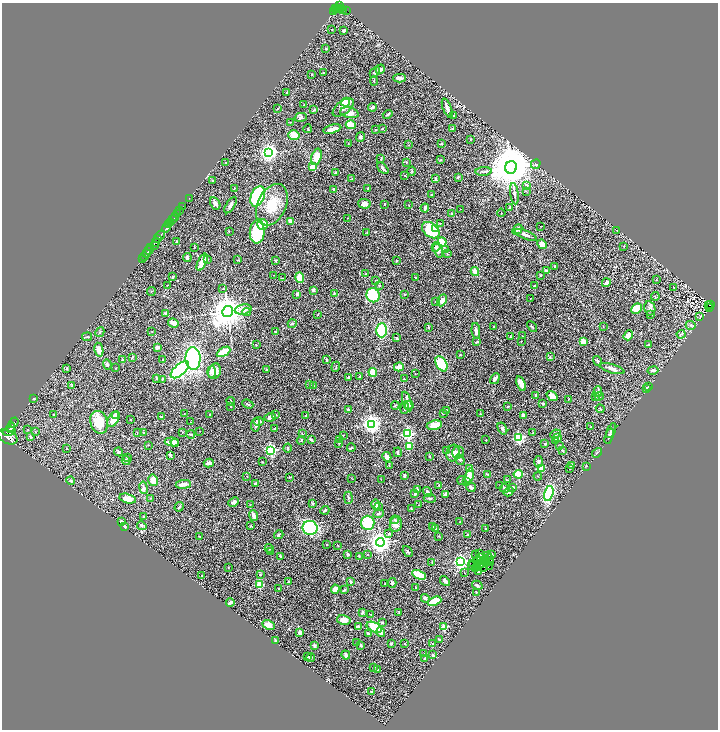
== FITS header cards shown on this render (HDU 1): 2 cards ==
NAXIS1  =                 1432
NAXIS2  =                 1455

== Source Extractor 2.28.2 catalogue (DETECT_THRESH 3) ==
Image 1432 x 1455 px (HDU 1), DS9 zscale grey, zoomed out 1/2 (1 PNG px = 2 x 2 image px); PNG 720 x 732 px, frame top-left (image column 1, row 1454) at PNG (2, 3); each listed source drawn as its Kron ellipse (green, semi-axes under 4 px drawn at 4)
Background 0.442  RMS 0.026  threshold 0.0772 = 3 sigma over >= 5 px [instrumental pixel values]
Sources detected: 499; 34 cannot appear on this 1/2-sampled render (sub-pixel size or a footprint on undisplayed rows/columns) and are neither listed nor drawn; the other 465 listed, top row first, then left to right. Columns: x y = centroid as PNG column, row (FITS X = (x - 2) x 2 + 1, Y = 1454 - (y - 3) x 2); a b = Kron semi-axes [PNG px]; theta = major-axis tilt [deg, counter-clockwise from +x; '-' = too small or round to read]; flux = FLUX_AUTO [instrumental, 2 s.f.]
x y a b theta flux
339 6 3 2 - 320
336 8 2 1 - 62
340 8 3 2 - 160
338 9 3 1 - 63
342 9 3 3 - 240
346 10 2 2 - 15
334 11 3 2 - 81
332 29 2 2 - 1.6
344 31 4 2 - 9.3
326 49 2 2 - 6.4
380 69 5 4 - 15
375 72 6 4 47 8.2
323 73 2 2 - 5
312 75 2 1 - 2.6
400 78 6 3 -2 21
374 81 5 2 - 5
287 92 2 2 - 3.2
346 102 5 3 - 130
304 105 2 1 - 1.4
373 107 4 3 - 10
278 108 3 2 - 3.8
343 108 12 6 39 27
447 108 10 3 -68 16
314 110 4 2 - 7.4
349 113 9 5 -12 39
388 114 5 2 - 4.9
453 116 3 2 - 2.4
301 117 6 4 14 9.8
291 122 2 2 - 2.1
351 125 5 4 - 110
382 128 3 2 - 4.4
308 129 4 2 - 2.6
332 129 9 3 15 30
453 129 3 2 - 3.9
376 130 3 2 - 4.6
294 135 6 4 -17 56
360 137 5 4 - 7.1
470 139 3 2 - 2.6
348 143 3 2 - 2
441 144 4 3 - 4
408 145 3 2 - 2
269 153 4 4 - 2000
316 157 8 5 75 57
381 159 4 2 - 3.7
441 160 3 2 - 3.8
406 162 3 2 - 2.3
226 163 3 2 - 2
536 164 5 4 - 5.8
312 167 3 3 - 49
511 167 6 6 - 26000
383 168 7 2 -47 15
412 171 4 3 - 4
484 172 8 3 4 9.9
335 173 3 2 - 4.4
405 176 3 2 - 2.9
458 177 3 2 - 5.3
352 179 3 2 - 2.2
435 179 4 2 - 7.5
213 181 3 2 - 5.2
526 185 4 3 - 11
234 188 2 1 - 1.4
368 188 3 2 - 3.5
333 189 3 2 - 3.2
526 191 3 2 - 2
514 194 11 3 -81 12
432 195 3 2 - 4.9
258 196 10 6 68 500
189 198 2 1 - 3.9
215 203 6 4 -59 14
364 204 6 5 - 32
385 204 3 2 - 2.8
231 205 9 4 57 16
272 205 22 14 65 130
409 205 4 1 - 2.4
182 207 2 1 - 23
425 208 4 2 - 10
510 208 3 3 - 5.1
461 209 3 1 - 1.4
179 211 4 1 - 42
177 213 2 1 - 88
452 213 3 2 - 3.5
501 213 4 1 - 2
175 217 4 2 - 200
348 218 2 2 - 1.8
173 220 2 2 - 170
291 221 3 2 - 32
170 222 2 1 - 65
440 223 3 2 - 2.4
263 224 5 5 - 110
169 225 2 1 - 240
541 226 2 1 - 2
166 228 4 2 - 250
436 228 2 2 - 83
517 229 5 4 - 18
431 230 10 7 -40 240
617 230 2 2 - 1.7
229 231 3 2 - 1.8
257 232 11 7 86 360
367 232 3 2 - 2.7
161 235 4 2 - 250
526 235 12 4 -23 15
158 239 4 1 - 90
177 241 2 2 - 8.6
442 242 4 3 - 120
156 243 4 2 - 83
542 244 5 4 - 27
154 245 3 2 - 100
624 246 3 2 - 3.5
151 247 2 1 - 95
195 247 3 2 - 1.8
436 247 5 4 - 11
446 249 3 3 - 3.5
149 250 4 2 - 310
438 250 7 4 -69 20
146 253 3 2 - 300
447 254 3 2 - 3.2
145 256 3 1 - 130
187 257 4 3 - 17
143 258 3 2 - 99
208 259 3 2 - 3.4
238 260 3 2 - 2.2
275 261 4 3 - 4.1
396 261 2 2 - 5.3
202 262 9 3 64 97
555 266 3 2 - 4.9
546 271 3 3 - 9
475 272 4 3 - 44
366 274 3 3 - 2.6
274 275 2 1 - 1.7
540 275 3 2 - 4.5
173 277 4 3 - 4.9
300 277 5 4 - 85
282 278 2 2 - 2
416 278 4 3 - 5.2
656 280 2 2 - 4.8
376 281 2 2 - 2.2
606 283 4 2 - 21
168 285 2 2 - 2
379 285 3 3 - 6.8
534 286 3 2 - 4
223 288 4 2 - 3.5
674 288 2 1 - 1.1
313 290 4 3 - 8.3
151 291 4 1 - 2
334 293 2 2 - 6.1
297 294 4 3 - 12
405 294 2 2 - 5.4
373 295 7 6 - 190
655 296 4 2 - 3.8
530 298 2 1 - 1.9
442 300 6 4 64 22
435 302 2 1 - 1.6
709 305 3 1 - 12
711 305 3 2 - 56
650 308 7 5 -81 13
709 308 3 2 - 40
243 309 8 5 9 40
637 309 5 5 - 110
228 312 5 5 - 11000
247 312 4 3 - 6.5
165 314 4 3 - 9.2
318 314 3 2 - 2.7
651 315 2 2 - 2.3
700 317 4 2 - 1.9
173 323 5 4 - 26
292 324 4 3 - 6.5
691 325 5 4 - 7.7
532 326 6 2 -43 4.6
428 327 3 2 - 2.9
494 327 2 2 - 3.1
603 327 2 1 - 1.2
382 330 7 5 89 160
476 331 8 3 -84 17
100 332 5 3 - 4.7
152 332 2 1 - 1.6
276 332 4 2 - 3.7
681 334 4 3 - 5.7
628 335 5 3 - 29
523 336 2 2 - 1.5
87 337 5 2 - 4.2
510 337 3 3 - 3.3
396 338 4 3 - 4.7
521 341 2 1 - 1.4
477 342 4 2 - 5.1
583 342 4 3 - 50
256 345 2 2 - 5.9
649 345 3 2 - 5.5
157 347 3 2 - 25
99 350 7 4 -78 40
223 352 7 3 30 160
460 355 3 2 - 2.8
132 357 3 2 - 4.9
550 357 3 2 - 2.6
193 358 11 7 -88 680
163 359 2 2 - 1.9
123 360 3 2 - 8.8
327 360 3 2 - 8.2
597 361 5 3 - 5.9
107 364 5 3 - 8.3
441 364 8 5 -60 160
336 367 5 1 - 2.8
399 367 5 4 - 38
66 368 4 3 - 3.7
116 368 2 2 - 2.9
266 369 3 2 - 6.1
612 369 13 4 -17 19
180 370 11 5 41 950
653 370 5 3 - 11
215 371 8 6 71 43
212 372 6 3 -87 16
373 372 4 3 - 120
415 374 2 2 - 1.7
360 376 3 2 - 3.5
156 378 3 3 - 6
348 378 3 2 - 9.1
162 379 3 2 - 4.6
404 379 2 2 - 2.5
495 379 6 3 59 19
521 384 7 4 -69 29
309 385 4 3 - 4.5
72 386 4 3 - 4.6
313 386 3 2 - 2.3
648 387 3 2 - 3
646 389 3 3 - 4.9
598 392 5 4 - 15
536 395 2 2 - 13
552 396 6 4 -38 34
595 396 3 2 - 3.5
599 396 4 3 - 7.5
34 399 3 2 - 2.7
569 399 3 2 - 2.4
231 401 4 2 - 7.1
407 402 10 4 -72 22
543 403 3 2 - 5.4
248 404 6 2 -22 5.3
395 405 4 2 - 3.7
409 405 4 4 - 8.3
508 406 3 2 - 4.3
231 407 2 2 - 1.5
405 408 6 3 81 11
600 409 4 2 - 3
348 410 3 3 - 6.3
447 410 2 2 - 3.5
443 413 2 2 - 5.5
184 414 2 1 - 1.7
276 414 2 2 - 1.7
480 414 3 3 - 3.4
54 415 3 2 - 5.7
115 415 3 3 - 17
210 415 3 2 - 3.5
306 415 2 2 - 4.5
524 415 4 3 - 19
161 417 4 3 - 5
270 417 6 4 17 20
113 419 9 5 60 61
131 420 2 2 - 2.1
14 422 5 1 - 110
99 422 12 8 -72 99
191 422 3 2 - 1.9
259 422 5 3 - 18
371 424 4 4 - 2400
255 425 6 3 86 12
434 425 8 4 11 71
591 427 2 2 - 5.5
10 428 5 3 - 1100
274 429 2 2 - 2.6
502 429 6 4 -59 8.7
27 430 2 2 - 1.4
9 431 6 4 15 1600
199 431 2 1 - 1.2
611 431 8 3 64 9.5
36 432 3 2 - 4.8
137 432 2 2 - 3.8
182 432 2 2 - 2.1
144 433 3 3 - 4.5
533 433 2 2 - 3.6
191 434 4 3 - 8.1
302 434 3 2 - 2.5
408 434 4 3 - 720
555 434 5 3 - 17
343 435 3 2 - 2.8
609 436 8 3 71 10
8 437 10 6 -26 2900
30 437 3 3 - 6.5
557 437 4 4 - 12
519 438 3 3 - 550
340 439 2 1 - 1.2
301 440 4 2 - 3.6
311 440 4 3 - 6.9
486 440 2 2 - 2.1
556 440 4 3 - 8.9
172 442 7 3 -8 38
175 443 4 3 - 19
339 443 2 1 - 2.3
545 444 4 3 - 4.2
148 445 2 2 - 1.7
560 445 3 2 - 2.2
409 447 4 3 - 69
66 448 3 2 - 2.5
288 448 4 3 - 4.9
351 448 4 2 - 4.3
271 450 3 3 - 730
447 450 2 2 - 2.8
563 451 3 3 - 4.8
119 452 5 3 - 5.9
398 452 5 2 - 7.4
458 452 6 5 - 12
453 453 8 6 73 22
597 453 5 3 - 5.5
170 455 4 3 - 4.4
429 456 2 2 - 2.5
387 457 5 3 - 25
127 458 2 2 - 1.6
126 460 4 3 - 4.8
460 460 5 3 - 6.4
262 462 2 2 - 2.5
538 462 6 4 86 14
209 463 5 3 - 22
389 465 3 3 - 2.6
571 465 4 2 - 9.2
586 466 3 2 - 2
541 468 4 3 - 58
470 469 3 3 - 20
570 469 3 2 - 3.1
488 474 3 3 - 4
518 474 4 3 - 160
405 475 2 2 - 12
247 476 2 1 - 1.4
469 476 7 4 74 57
538 476 4 2 - 3.2
290 477 3 2 - 4.4
351 478 2 1 - 1.2
381 479 2 2 - 1.5
153 480 6 5 - 48
462 480 4 2 - 3.4
507 480 3 2 - 5
71 481 4 2 - 4.5
467 481 4 4 - 12
183 484 8 3 6 32
255 484 3 3 - 13
439 485 3 3 - 6
500 486 2 1 - 1.5
471 487 5 3 - 11
143 488 6 4 -80 9.1
505 488 4 2 - 15
513 488 3 2 - 4
417 489 2 2 - 8.5
427 492 5 3 - 11
509 492 5 3 - 10
415 494 3 2 - 8.6
445 494 4 3 - 15
549 494 8 4 75 330
150 498 3 2 - 2.3
348 498 6 3 -88 6
430 498 6 3 -5 7.2
128 499 8 4 -13 42
233 502 6 4 40 11
313 504 3 3 - 5.2
250 505 3 2 - 2.3
376 505 5 4 - 21
418 505 2 1 - 1.2
378 506 3 3 - 6.4
179 507 5 3 - 7.1
411 509 3 2 - 2.6
325 510 4 2 - 7.4
379 513 5 3 - 6.8
254 515 5 2 - 29
144 517 3 2 - 5.8
395 520 4 3 - 6.2
460 521 2 2 - 2.2
121 522 4 3 - 11
368 523 7 6 - 200
396 524 8 6 79 34
142 526 5 3 - 6.6
250 526 4 3 - 3.6
432 526 3 2 - 2.9
124 527 3 2 - 14
310 528 7 7 - 390
436 528 4 3 - 4
485 529 3 2 - 2.3
389 533 3 3 - 5.7
468 534 3 3 - 4.3
279 535 5 2 - 6.7
200 536 3 2 - 2.2
439 536 4 2 - 2.3
380 542 4 4 - 3700
327 545 3 2 - 2.7
338 545 4 2 - 2.3
269 548 4 2 - 3.3
408 551 6 3 -49 6.5
271 552 3 2 - 2.1
348 554 4 3 - 9.3
367 554 3 2 - 2.6
479 554 2 2 - 7
492 554 3 2 - 4.5
476 555 2 1 - 4
487 555 3 3 - 11
281 556 4 3 - 7.6
359 556 3 2 - 3.2
480 558 2 1 - 3.8
490 558 3 1 - 0.99
485 559 2 1 - 3.2
480 560 2 1 - 1.5
461 561 4 4 - 1100
478 561 2 1 - 1.1
432 562 3 2 - 3.4
479 563 2 1 - 0.75
482 563 2 1 - 2
490 563 2 1 - 0.81
472 564 4 1 - 0.95
472 566 2 1 - 0.88
477 566 2 1 - 2.5
489 566 3 2 - 0.2
228 567 3 2 - 1.8
484 567 2 1 - 1.1
475 568 2 2 - 1.4
479 572 2 1 - 4.4
464 573 2 1 - 1.7
260 575 3 3 - 3.3
419 575 7 4 -26 130
201 576 2 2 - 4.8
445 581 6 3 -49 13
289 582 3 2 - 9.3
351 582 3 2 - 8.7
392 583 5 4 - 10
259 584 3 3 - 230
385 584 2 1 - 1.6
477 585 5 3 - 12
416 587 2 2 - 2.4
279 589 2 2 - 2.2
335 589 4 4 - 29
344 590 4 2 - 4.8
476 592 2 2 - 2.3
425 598 4 3 - 8.3
435 601 7 4 22 110
230 602 4 2 - 14
362 612 4 3 - 5.3
399 613 4 3 - 4.6
371 615 3 2 - 2
344 620 7 5 -14 46
382 623 3 3 - 6.9
269 625 7 4 -26 42
358 627 4 3 - 33
374 627 8 4 -25 150
444 627 3 2 - 160
300 632 4 3 - 19
381 632 5 4 - 14
368 634 3 3 - 8.9
440 639 4 2 - 7.9
276 641 3 3 - 4.8
356 642 2 2 - 2.8
391 643 3 3 - 6.4
405 643 2 2 - 5.2
433 644 3 3 - 4.7
314 645 2 2 - 12
361 645 3 3 - 5.3
424 654 2 2 - 1.7
346 655 5 3 - 14
433 655 3 3 - 10
307 656 3 2 - 9.1
311 658 4 3 - 4.5
425 658 2 2 - 6
373 667 4 2 - 3
377 670 4 3 - 8.7
371 692 2 2 - 2.9
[34 sub-pixel or undisplayed-footprint detections neither listed nor drawn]